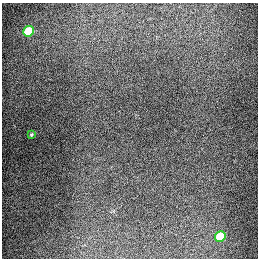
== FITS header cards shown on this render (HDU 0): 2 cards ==
NAXIS1  =                  256
NAXIS2  =                  256

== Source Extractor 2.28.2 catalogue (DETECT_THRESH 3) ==
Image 256 x 256 px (HDU 0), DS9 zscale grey, 1 PNG px = 1 image px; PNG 260 x 260 px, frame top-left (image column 1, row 256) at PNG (2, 3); each listed source drawn as its Kron ellipse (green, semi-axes under 4 px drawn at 4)
Background 1280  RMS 27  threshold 80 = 3 sigma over >= 5 px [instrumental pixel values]
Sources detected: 3; all 3 listed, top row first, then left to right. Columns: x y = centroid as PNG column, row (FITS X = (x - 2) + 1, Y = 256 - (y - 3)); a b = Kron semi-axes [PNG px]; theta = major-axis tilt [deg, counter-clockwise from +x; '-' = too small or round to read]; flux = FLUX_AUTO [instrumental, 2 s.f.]
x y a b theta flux
29 31 5 5 - 94000
31 135 3 3 - 2200
220 236 5 5 - 71000